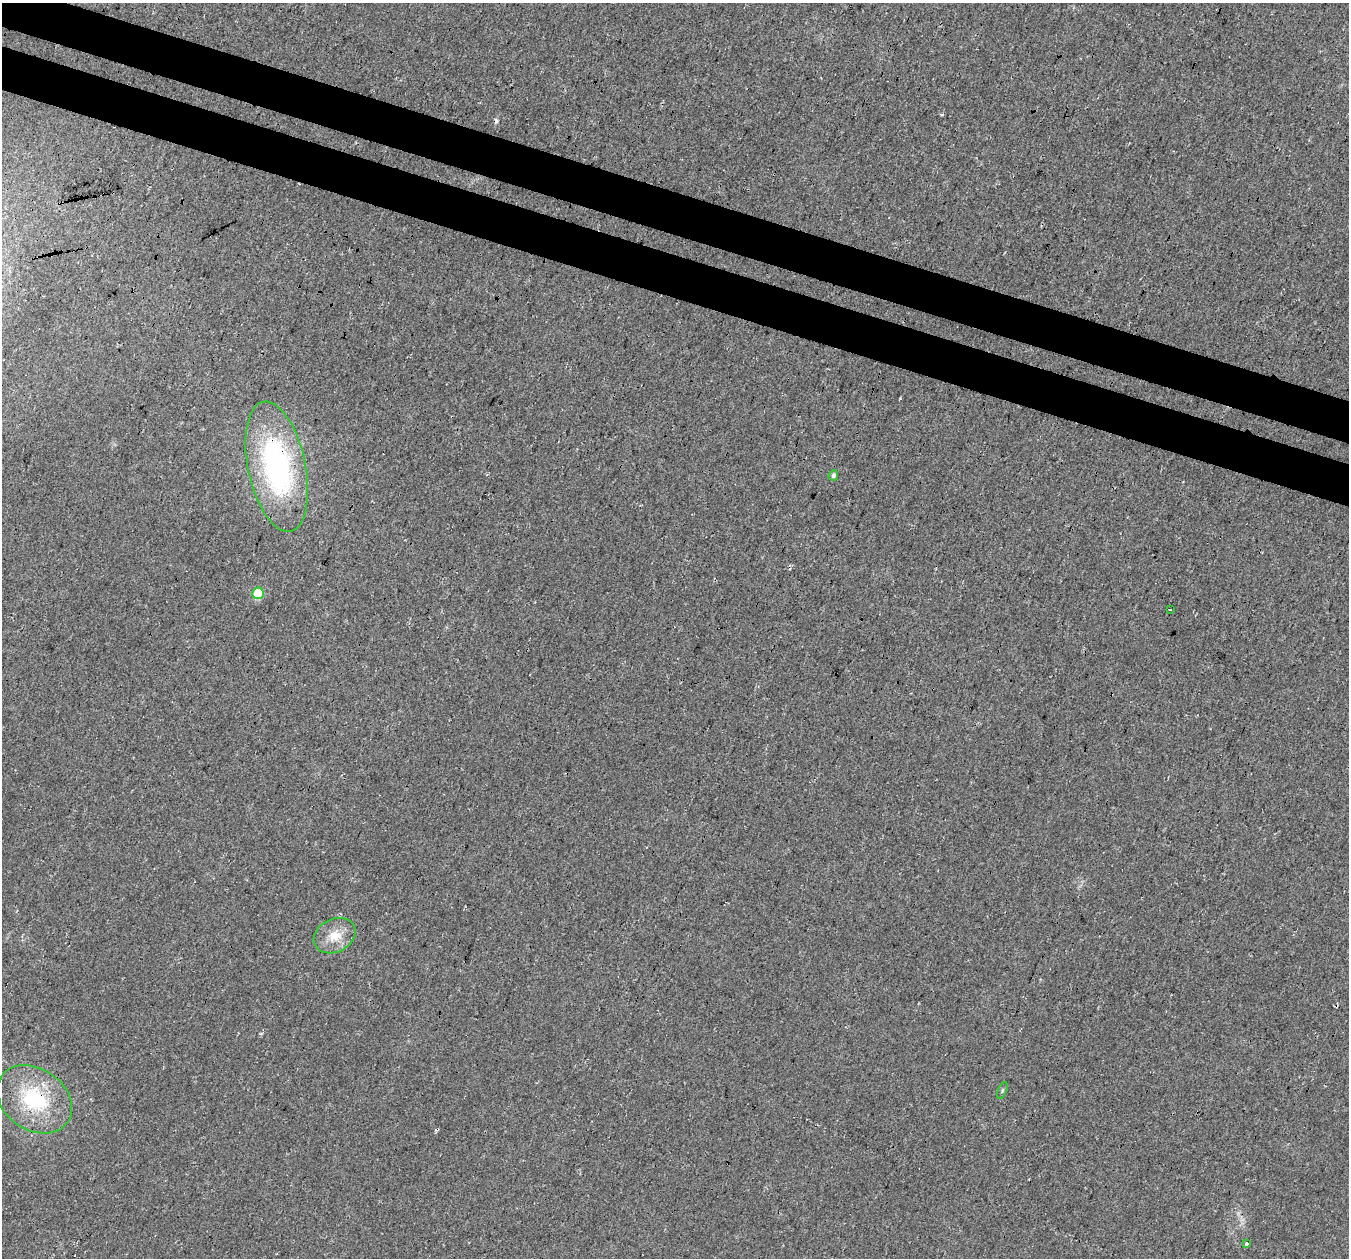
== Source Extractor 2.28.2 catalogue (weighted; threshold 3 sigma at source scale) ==
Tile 11 of 4 x 4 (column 3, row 3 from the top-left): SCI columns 2726-4072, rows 1589-2844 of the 5441 x 5625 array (HDU 1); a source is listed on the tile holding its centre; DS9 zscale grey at full resolution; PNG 1351 x 1260 px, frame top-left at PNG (2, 3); each listed source drawn as its Kron ellipse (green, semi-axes under 4 px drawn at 4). Shown black and unused: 7% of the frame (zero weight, under 3 of 4 exposures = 5% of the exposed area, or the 3 px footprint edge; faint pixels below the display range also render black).
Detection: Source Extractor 2.28.2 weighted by HDU 2 'WHT'; one run over the whole footprint, this tile lists its part. Background 0.0374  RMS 0.0076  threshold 0.0344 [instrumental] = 3 sigma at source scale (4.5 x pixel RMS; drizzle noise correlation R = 1.50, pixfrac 1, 0.0396/0.0396 arcsec/px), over >= 5 px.
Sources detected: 9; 1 cosmic-ray / hot-pixel residue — neither listed nor drawn; the other 8 listed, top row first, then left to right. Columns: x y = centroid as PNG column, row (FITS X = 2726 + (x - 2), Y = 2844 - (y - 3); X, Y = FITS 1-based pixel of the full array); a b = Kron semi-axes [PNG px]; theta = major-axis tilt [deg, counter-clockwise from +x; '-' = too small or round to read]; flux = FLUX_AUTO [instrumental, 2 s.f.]
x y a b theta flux
277 467 66 29 -78 160
833 475 5 4 - 2
258 593 6 5 - 31
1170 610 3 2 - 1.3
335 936 22 16 26 14
1002 1090 9 3 69 1
34 1099 40 30 -35 58
1246 1243 3 3 - 2.7
Overlapping masked pixels (flux is a lower limit): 2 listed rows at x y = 277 467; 34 1099